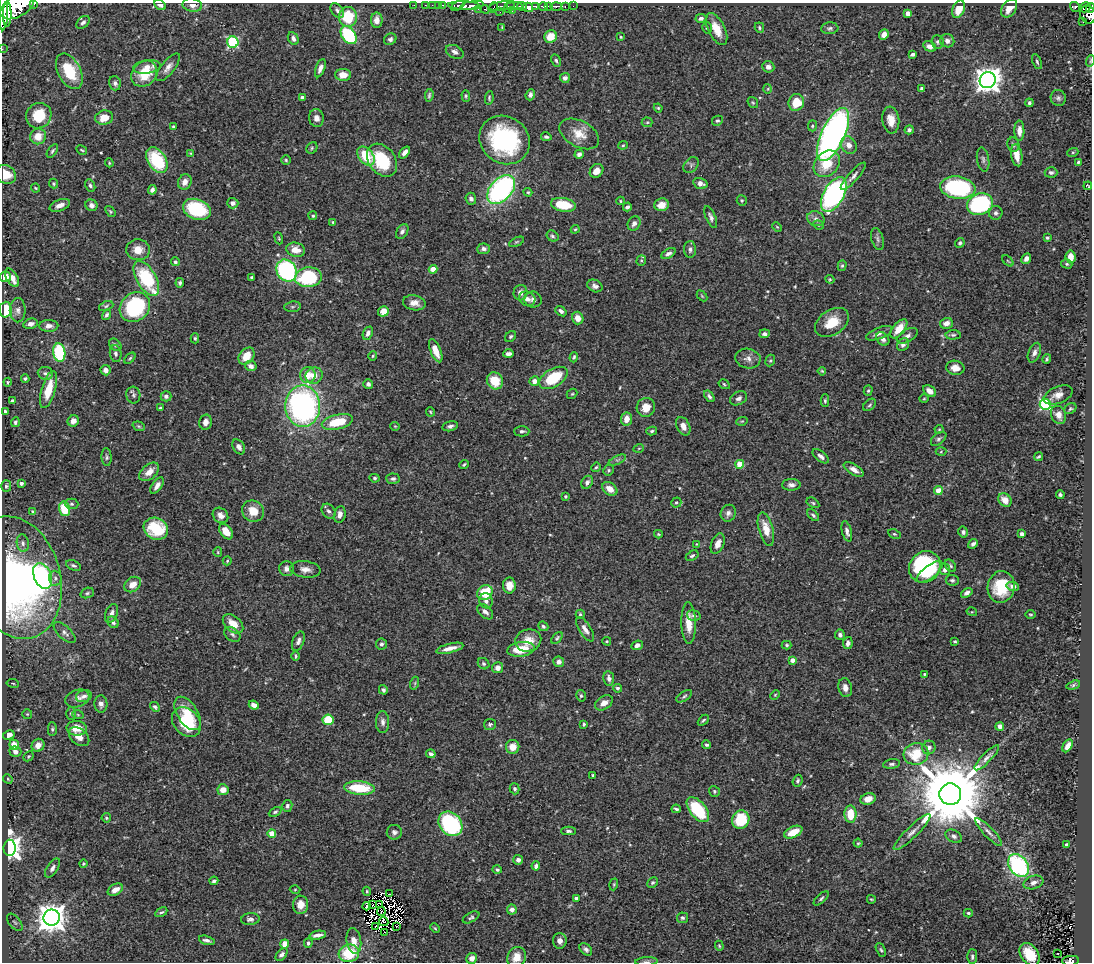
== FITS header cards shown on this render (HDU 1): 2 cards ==
NAXIS1  =                 1090
NAXIS2  =                  960

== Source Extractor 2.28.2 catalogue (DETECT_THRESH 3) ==
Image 1090 x 960 px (HDU 1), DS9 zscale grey, 1 PNG px = 1 image px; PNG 1094 x 964 px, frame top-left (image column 1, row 960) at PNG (2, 3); each listed source drawn as its Kron ellipse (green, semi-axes under 4 px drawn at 4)
Background 0.395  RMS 0.024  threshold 0.072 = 3 sigma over >= 5 px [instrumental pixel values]
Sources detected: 543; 5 with non-positive FLUX_AUTO (blend fragments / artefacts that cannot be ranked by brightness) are neither listed nor drawn; of the other 538, the 500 brightest by FLUX_AUTO listed and drawn (38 fainter detections omitted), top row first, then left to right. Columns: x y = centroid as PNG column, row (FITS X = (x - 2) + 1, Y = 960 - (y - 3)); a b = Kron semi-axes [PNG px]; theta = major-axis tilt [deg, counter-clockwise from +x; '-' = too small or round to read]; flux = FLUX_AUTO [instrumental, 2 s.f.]
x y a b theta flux
34 4 3 2 - 75
160 5 6 4 -32 4.5
192 5 10 6 -12 9.5
414 5 2 2 - 7.8
425 5 2 2 - 7.9
432 5 2 2 - 7
438 5 2 2 - 13
443 5 3 2 - 19
464 5 16 3 -1 610
17 6 18 10 31 3000
458 6 7 4 26 290
472 6 12 4 9 700
502 6 13 4 8 200
515 6 8 3 -2 95
522 6 5 3 - 350
536 6 4 3 - 130
543 6 4 3 - 320
548 6 3 3 - 170
556 6 6 3 1 150
573 6 2 2 - 11
493 7 5 2 - 61
509 7 7 4 52 200
528 7 5 4 - 610
565 7 3 3 - 65
1075 7 5 4 - 94
1085 7 5 4 - 210
1009 8 10 7 55 16
1090 8 5 3 - 210
478 9 3 2 - 20
485 9 4 3 - 24
959 9 9 6 69 28
337 10 8 5 -54 5.2
3 11 19 4 89 2100
512 11 3 2 - 110
500 12 2 2 - 12
908 13 4 4 - 17
7 14 12 4 90 910
1088 15 9 7 -69 470
348 17 10 9 - 58
701 18 5 4 - 5.1
377 20 8 6 90 11
83 22 7 5 40 5.4
1083 22 2 2 - 5.5
502 27 4 4 - 1.5
759 27 5 4 - 2.5
707 28 6 4 -74 2.8
830 28 8 6 4 3.9
717 29 17 8 -63 24
349 35 10 6 -54 120
884 35 5 4 - 9.2
551 36 6 6 - 26
621 37 4 3 - 1.7
293 38 7 5 -63 5.6
390 39 6 5 - 4
947 41 7 6 - 7.5
233 42 5 5 - 170
938 42 6 6 - 4
930 46 7 5 -27 9
2 49 2 2 - 4.1
455 52 9 6 -27 6.7
913 54 4 3 - 5
556 61 6 4 -62 3.6
1090 61 6 3 72 1.6
1037 62 8 4 -66 3
147 67 14 6 7 15
168 67 17 6 51 10
768 67 6 5 - 6.4
320 68 9 4 70 8
69 71 19 11 -62 57
144 74 14 12 49 48
343 75 8 6 -2 18
565 78 5 5 - 6.2
988 80 8 7 - 1700
115 83 7 5 -75 5.1
922 88 4 3 - 3.4
768 89 5 3 - 1.4
429 95 6 3 83 3
530 95 6 4 70 5.7
466 96 6 3 -88 2.1
302 97 4 3 - 4.3
489 98 7 4 82 2.2
1058 98 8 7 - 4.3
796 102 8 7 - 36
753 103 6 4 -53 2.2
1029 103 4 3 - 3.3
658 108 4 4 - 1.8
39 116 13 12 - 48
104 118 9 7 11 22
316 118 9 7 -79 8.9
891 120 13 8 -82 18
717 121 5 5 - 2.7
647 122 5 5 - 2.2
812 126 5 4 - 2.4
173 127 4 4 - 2.2
909 130 4 4 - 4.1
1019 131 10 5 -89 12
579 134 21 13 -28 26
833 134 29 11 65 790
38 136 8 7 - 20
546 137 5 3 - 3.9
505 140 26 23 -35 220
623 145 4 4 - 1.9
849 145 9 7 -58 10
1013 145 7 6 - 3.6
312 148 6 5 - 2.7
82 150 6 3 -28 1.9
52 151 8 3 56 2.8
405 152 7 4 51 8.4
1073 152 6 3 18 2.1
191 153 3 3 - 1.5
579 154 4 4 - 5.1
1017 155 11 5 -81 19
366 156 11 7 -51 50
983 159 12 6 -81 5.4
157 160 14 9 -58 84
286 160 5 4 - 2.3
382 160 18 13 -53 85
1078 162 3 3 - 2.4
109 163 4 4 - 1.7
827 164 15 11 48 36
691 165 9 6 51 4.1
596 171 7 6 - 12
1051 172 6 5 - 4.7
6 174 11 9 -35 21
853 176 17 5 48 7.8
185 182 8 6 65 11
700 183 7 5 -16 9.1
54 184 5 4 - 2.3
90 185 6 4 -61 3.8
1088 186 4 2 - 1.5
36 188 5 3 - 1.7
958 188 17 11 -8 190
501 189 17 11 47 320
152 190 5 4 - 5.9
528 192 4 4 - 1.9
834 194 19 10 61 410
471 199 6 5 - 5.7
742 200 5 5 - 2.2
620 201 4 3 - 2
233 203 5 5 - 6.6
980 204 13 10 21 210
60 205 11 5 21 10
91 205 6 5 - 6.5
563 205 12 6 -10 54
662 205 7 6 - 17
627 207 4 3 - 3.8
197 209 14 10 -21 110
110 212 6 4 -53 2.2
996 213 7 7 - 4.5
313 216 4 4 - 2.5
711 217 11 5 -67 5.4
816 219 9 7 -25 7
333 222 4 3 - 2.2
634 224 8 6 59 6.3
818 225 5 4 - 2.3
777 227 5 3 - 1.7
575 229 4 3 - 1.8
402 231 8 5 58 4.9
552 236 6 5 - 3.3
279 238 6 4 -70 1.9
1047 238 4 4 - 2.6
877 239 11 6 -74 5
516 242 8 4 26 2.4
960 243 5 4 - 2.7
484 249 6 5 - 4.9
690 249 8 6 -89 5.1
138 250 12 10 -3 19
296 250 9 7 -12 19
668 254 8 4 28 5.7
1071 257 6 5 - 15
1026 259 5 4 - 6.8
641 260 5 4 - 2.6
1008 261 7 3 -45 1.8
175 262 4 4 - 3.8
1067 264 6 4 -16 2.5
842 266 5 4 - 2.4
433 269 4 4 - 25
287 270 11 9 -55 230
5 277 6 5 - 16
252 277 4 3 - 2.4
308 277 13 10 4 120
12 278 10 5 -60 16
146 278 19 9 -60 110
830 279 4 4 - 1.8
180 283 5 4 - 2.8
595 286 8 6 -27 6.4
520 293 8 7 - 8.7
702 296 6 4 -45 1.7
527 299 8 7 - 8.4
533 300 9 8 - 6.7
414 303 11 7 -9 12
106 306 7 4 23 2.9
135 307 16 14 41 160
292 307 8 5 7 3
6 310 8 6 87 50
18 310 12 8 -90 8.5
383 311 5 5 - 19
561 311 6 4 -40 4.9
106 315 5 4 - 3.7
578 318 6 5 - 13
832 322 19 12 34 35
946 323 6 5 - 11
31 324 7 5 14 8
49 326 9 6 2 8.2
899 329 11 5 51 23
368 333 7 4 64 6.5
879 333 14 5 22 8.3
764 334 5 4 - 5.9
953 335 7 4 1 3
907 336 11 6 31 6.7
511 337 6 5 - 3
195 338 5 4 - 2.7
883 339 7 5 -48 6.4
115 345 7 5 -45 3.9
903 345 7 5 51 5.9
436 351 12 5 -67 21
59 352 9 6 -81 130
1034 353 10 6 69 8.3
116 354 8 6 -83 5.1
509 354 5 4 - 6.5
247 356 9 7 51 27
373 356 5 4 - 1.9
574 357 5 3 - 2.3
130 358 7 3 45 2.2
748 359 13 10 -9 11
1047 359 5 3 - 2.6
770 360 6 4 67 2.5
251 366 6 5 - 8.4
955 368 9 7 -9 15
106 370 5 5 - 7.7
822 371 4 3 - 1.5
45 373 7 6 - 6.1
308 375 8 7 - 20
314 376 9 8 - 13
25 378 4 3 - 2.6
553 378 16 9 32 71
495 381 9 8 - 36
534 381 5 4 - 11
8 382 4 4 - 2.1
368 384 5 5 - 5.5
724 384 6 4 -32 2
49 390 19 7 74 41
868 391 5 4 - 2.3
930 391 7 5 -36 11
572 394 6 4 40 2
133 395 8 7 - 4.7
1058 395 15 8 22 12
166 396 5 5 - 5.1
709 396 6 4 -53 4.2
739 398 9 6 28 7.3
924 399 5 3 - 1.4
12 400 3 3 - 2.6
825 401 6 4 90 2.6
1045 404 5 5 - 220
870 405 7 5 42 3
303 406 21 17 -89 420
646 407 9 9 - 21
160 408 3 3 - 2.6
1070 409 6 5 - 2.7
5 411 4 3 - 2.3
430 412 5 3 - 1.8
1059 415 9 7 -65 14
626 419 7 5 80 14
73 421 6 5 - 12
742 421 6 3 18 1.8
15 422 5 4 - 3.2
205 422 7 6 - 8.9
337 422 16 7 14 51
139 426 6 4 -21 2.4
395 426 4 4 - 1.6
450 426 8 5 12 5
683 426 10 6 -63 11
939 429 4 4 - 1.4
522 431 7 5 1 4.2
652 431 5 4 - 3
939 439 9 5 40 4.1
239 447 8 5 -56 7.5
639 448 5 3 - 1.5
941 452 5 3 - 1.6
821 456 9 5 -38 6.6
107 457 9 5 -86 3.6
1038 457 4 3 - 2.4
617 460 9 4 25 3.8
464 464 5 3 - 2.5
740 464 4 4 - 36
596 467 5 4 - 2.4
608 470 5 5 - 2.7
854 470 11 5 -31 10
149 472 11 7 40 16
375 478 5 4 - 2.5
393 479 7 5 -3 3.9
587 482 7 5 61 5.7
21 483 3 3 - 4.7
157 485 9 5 55 8.7
791 485 9 5 0 6.4
6 486 6 5 - 2.5
610 489 8 6 -36 17
938 490 4 4 - 22
1060 495 4 3 - 3.2
565 496 3 3 - 2.4
1005 500 7 6 - 15
676 503 5 4 - 3
813 503 7 4 -32 2.6
72 504 7 5 -1 3.3
65 509 7 5 -74 53
32 511 4 4 - 1.7
253 511 11 10 - 28
328 511 8 6 -53 4.9
728 513 8 7 - 6.7
340 514 8 5 80 8
220 515 8 7 - 9.8
813 515 7 4 -45 3.2
156 529 13 10 -29 76
766 529 17 7 -75 25
847 531 10 5 -75 6.5
226 532 8 5 -52 22
963 532 5 5 - 3.9
658 534 4 3 - 1.8
894 534 6 4 -26 2.5
1021 534 4 3 - 5.2
23 543 9 6 -81 4.8
697 544 4 4 - 1.6
718 544 11 6 67 12
973 544 5 4 - 4.3
218 552 5 4 - 1.8
692 556 7 4 31 3
227 561 4 4 - 2
73 565 8 5 -25 3.9
950 566 7 5 -50 3
925 567 16 15 - 170
287 569 7 7 - 7.4
305 569 15 8 -6 12
945 570 5 5 - 8.4
930 572 15 6 37 43
43 576 13 8 -68 120
16 578 62 44 -74 590
55 578 7 6 - 4.7
952 580 6 5 - 3.3
133 585 9 7 39 18
509 586 8 6 89 15
1013 586 6 4 -11 5.9
1001 587 16 13 78 54
485 592 8 6 43 53
87 593 7 5 19 3.1
967 593 6 4 34 5.6
486 601 7 6 - 7.3
485 612 9 5 -42 7
972 612 5 3 - 1.6
112 613 10 6 68 7.7
580 614 4 4 - 2.5
1031 614 5 3 - 1.8
694 615 7 5 -14 3.5
113 622 6 5 - 4.8
689 623 21 7 -89 26
233 624 12 7 -42 20
543 626 5 4 - 3.3
585 629 14 6 -57 9.3
65 633 14 6 -43 7
232 634 9 6 -35 4.6
840 635 5 5 - 4.8
557 638 7 4 49 2.6
528 640 13 11 15 22
298 641 10 5 69 6
607 641 4 3 - 1.7
955 641 3 3 - 2.1
848 643 6 4 79 6.1
381 644 5 5 - 4.1
637 645 5 4 - 7.1
787 645 5 4 - 2.4
450 648 14 4 14 13
521 649 14 7 8 39
296 656 5 2 - 2.1
792 660 4 4 - 12
559 662 5 5 - 7.5
484 664 6 5 - 3.4
498 668 5 5 - 8.1
924 674 3 3 - 1.7
609 678 7 5 -81 6.5
13 683 6 3 -9 1.8
415 683 6 4 72 2.4
1073 685 7 4 17 2.8
618 688 4 4 - 3.2
845 688 9 7 -78 11
383 690 5 4 - 3.7
775 695 5 4 - 1.8
84 696 8 6 16 5.4
581 696 6 4 -76 2.8
684 696 9 4 32 3.3
77 699 12 8 18 8.6
604 703 10 6 32 11
101 704 8 6 -86 6.4
254 705 5 4 - 9.7
155 707 5 4 - 3
188 713 19 10 -58 34
27 714 5 5 - 1.7
71 714 6 5 - 2.8
78 715 6 3 -19 2
328 720 5 5 - 51
703 720 6 4 44 2.4
186 722 16 12 -47 80
383 722 11 6 -89 7.1
490 724 6 5 - 3.7
584 724 4 3 - 2.1
1000 726 4 4 - 7.2
77 728 10 7 -4 24
52 729 7 4 -90 2.6
9 735 6 4 28 9.4
79 737 12 7 -40 12
14 745 5 4 - 21
38 745 7 6 - 13
706 745 4 4 - 2.9
1068 746 7 4 60 11
513 747 7 6 - 17
929 748 7 6 - 7
15 752 6 5 - 7.5
431 754 5 4 - 4.8
916 754 12 10 14 50
28 756 5 4 - 2.2
987 758 17 5 46 7.7
892 764 8 4 8 3.9
593 775 3 3 - 2.9
8 779 5 4 - 1.8
798 781 6 4 69 2.8
360 788 15 6 -4 65
515 789 5 4 - 4
223 790 5 5 - 15
714 791 6 5 - 3
950 794 11 11 - 22000
868 799 8 6 17 13
287 806 6 5 - 4.1
676 809 4 3 - 2.8
698 810 15 8 -51 92
275 812 7 4 28 3.2
850 814 9 6 -88 38
106 818 5 4 - 2.4
741 820 9 8 - 64
450 824 13 10 -49 180
568 831 7 4 -1 3.9
394 832 7 7 - 5.8
793 832 10 5 26 29
912 832 25 6 44 13
988 832 18 5 -46 8
272 833 4 4 - 27
954 836 9 6 -30 5.7
858 843 4 4 - 1.9
1066 844 3 3 - 2.2
10 848 8 6 89 1400
518 860 5 5 - 6.1
83 864 4 4 - 1.7
536 866 4 4 - 4.7
1018 866 12 9 -53 230
52 868 11 5 56 6.6
497 870 5 4 - 3.3
214 881 4 3 - 3.4
1033 882 10 6 16 7.9
653 883 6 4 43 2.9
614 884 6 4 72 2
115 890 8 5 29 14
295 890 5 3 - 1.6
367 891 4 4 - 1.8
389 894 3 2 - 2.8
576 898 4 3 - 5.9
821 898 9 4 42 3.6
871 899 4 3 - 1.8
379 904 4 3 - 2
300 905 9 7 87 16
373 905 2 2 - 1.6
366 906 4 3 - 2.7
512 909 5 5 - 7.9
161 912 6 3 29 3
381 912 4 2 - 1.8
968 913 4 3 - 2.6
471 917 9 4 29 3.7
52 918 8 8 - 2500
682 918 5 5 - 3.2
250 919 9 6 4 5.2
384 921 5 2 - 3
15 922 10 5 -51 4.5
375 926 3 2 - 2.7
397 926 3 2 - 2.2
435 928 5 3 - 1.7
384 932 3 2 - 1.9
318 935 8 3 11 6.7
207 940 8 4 -17 5.2
354 941 13 7 -81 15
560 941 8 7 - 9.1
308 943 5 4 - 3.3
285 944 4 4 - 26
719 946 5 3 - 1.9
586 949 7 5 -44 5.1
881 950 7 4 -65 2.9
349 953 10 8 16 66
1058 953 2 2 - 1.6
1030 954 12 8 -56 39
281 955 7 4 48 5
517 957 10 9 - 19
972 957 7 5 88 3.8
472 958 5 5 - 11
646 961 11 4 3 3.9
1071 961 8 5 4 120
At the frame edge (FLAGS 8, measured only in part): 13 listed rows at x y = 34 4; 160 5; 192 5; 17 6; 1090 8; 3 11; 2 49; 1090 61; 6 174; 5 277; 517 957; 646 961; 1071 961
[38 fainter detections neither listed nor drawn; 5 non-positive-flux detections neither listed nor drawn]